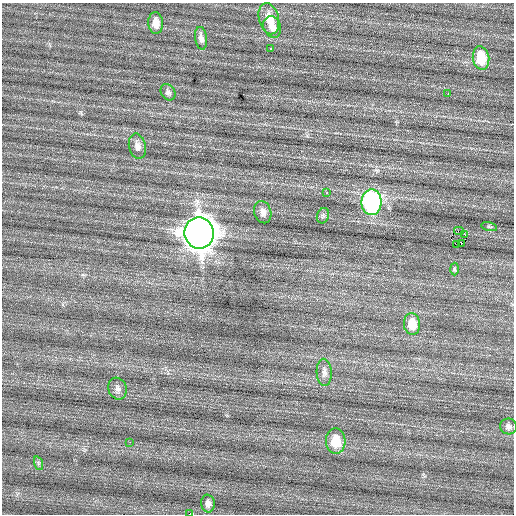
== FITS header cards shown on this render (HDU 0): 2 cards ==
NAXIS1  =                  512 / Axis length
NAXIS2  =                  512 / Axis length

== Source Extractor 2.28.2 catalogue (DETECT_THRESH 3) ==
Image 512 x 512 px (HDU 0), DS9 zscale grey, 1 PNG px = 1 image px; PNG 516 x 516 px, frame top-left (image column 1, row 512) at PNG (2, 3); each listed source drawn as its Kron ellipse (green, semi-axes under 4 px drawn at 4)
Background 0.158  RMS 0.76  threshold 2.28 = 3 sigma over >= 5 px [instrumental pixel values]
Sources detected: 30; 1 with non-positive FLUX_AUTO (blend fragments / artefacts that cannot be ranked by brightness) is neither listed nor drawn; the other 29 listed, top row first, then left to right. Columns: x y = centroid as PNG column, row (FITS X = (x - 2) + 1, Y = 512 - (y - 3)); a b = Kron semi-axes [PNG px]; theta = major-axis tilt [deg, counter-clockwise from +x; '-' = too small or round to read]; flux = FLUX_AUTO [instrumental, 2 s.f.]
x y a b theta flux
269 19 16 10 -75 820
156 23 11 7 -86 430
272 27 11 8 -69 470
201 38 11 6 -83 290
271 48 3 2 - 110
481 58 12 8 -81 1400
168 92 9 7 -59 150
448 94 3 2 - 35
137 146 13 8 -76 310
327 193 3 2 - 110
372 202 13 10 -89 9500
263 212 11 8 -74 290
323 216 8 6 70 120
489 227 8 3 -13 67
459 231 5 3 - 1700
199 233 15 14 - 85000
465 235 3 2 - 470
461 243 3 2 - 78
456 244 4 2 - 110
454 269 6 4 -88 75
412 324 11 8 -84 940
324 372 13 7 -87 260
118 389 11 9 -71 250
508 426 8 8 - 210
336 441 13 10 -85 1100
130 442 2 2 - 84
38 463 7 4 -72 89
208 504 9 7 -82 250
190 514 4 2 - 1500
At the frame edge (FLAGS 8, measured only in part): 1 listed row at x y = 190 514
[1 non-positive-flux detection neither listed nor drawn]